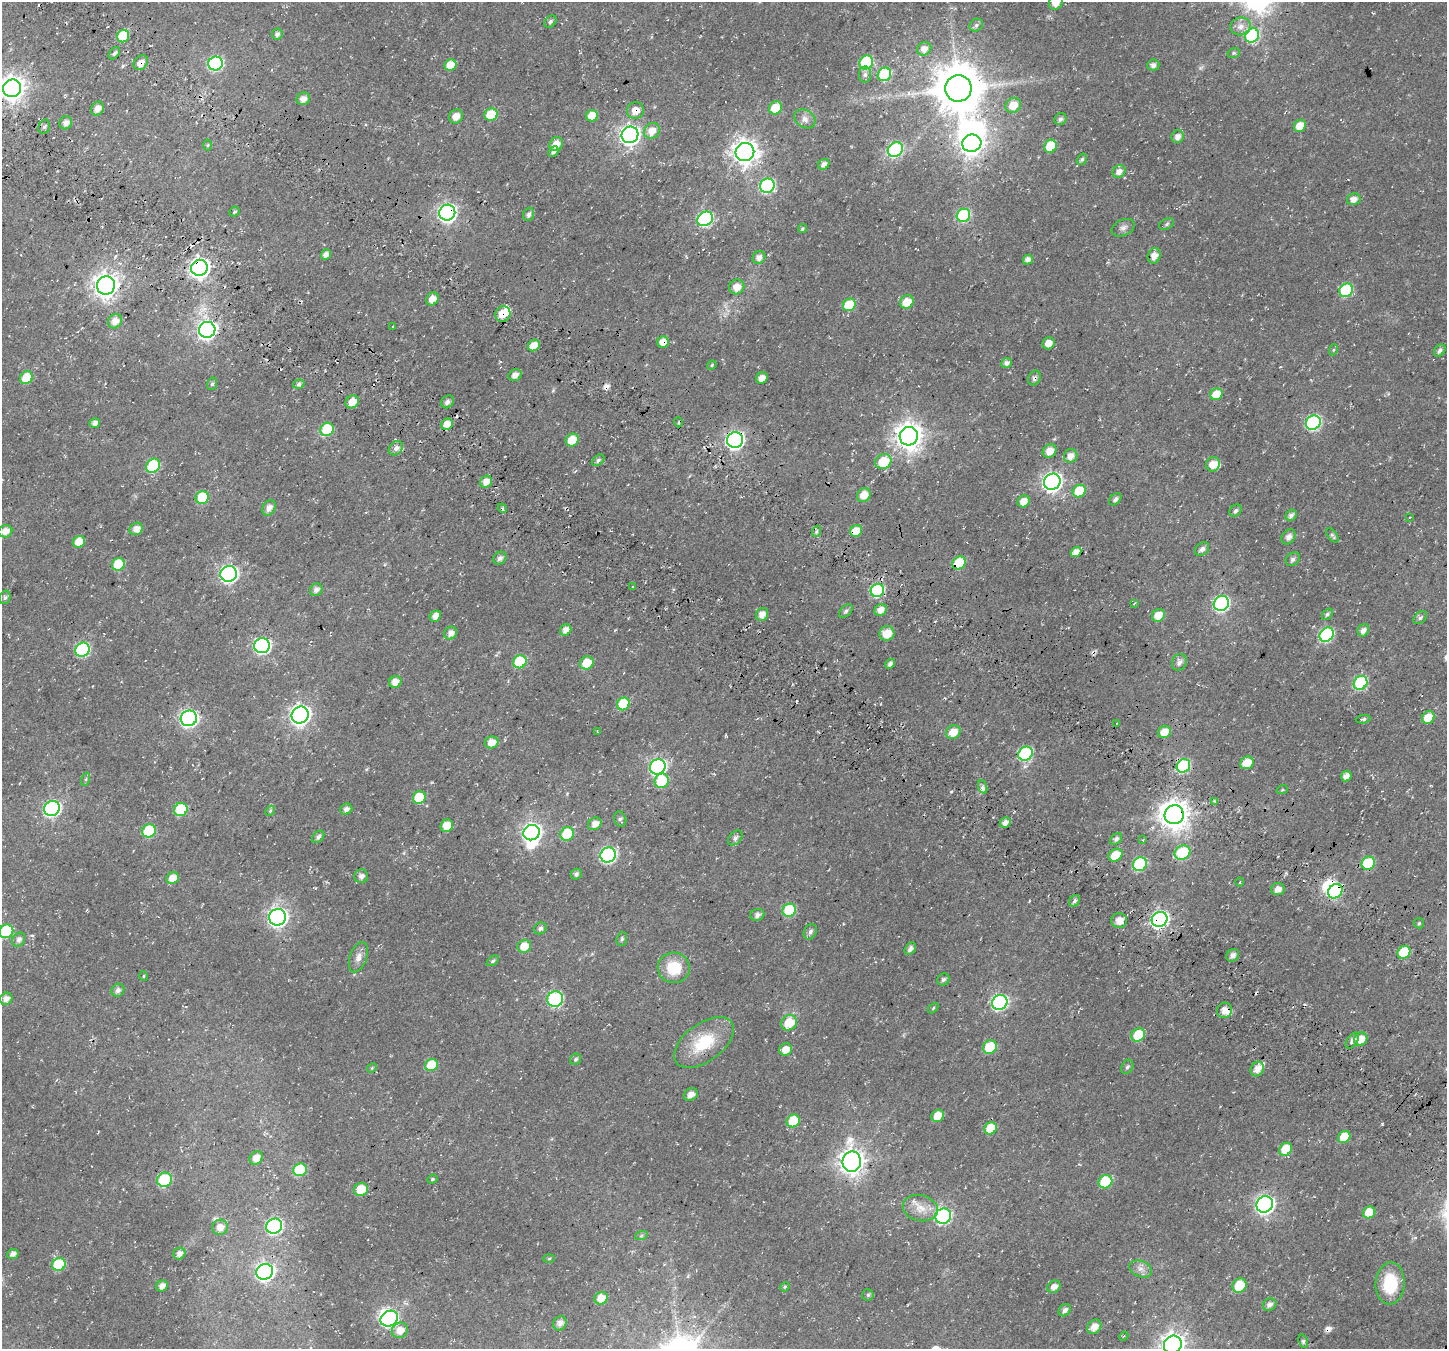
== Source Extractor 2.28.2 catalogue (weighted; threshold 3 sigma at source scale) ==
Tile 11 of 4 x 4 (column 3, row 3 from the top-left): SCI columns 3123-4567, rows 1826-3172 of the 6237 x 6280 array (HDU 1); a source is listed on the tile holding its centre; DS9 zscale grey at full resolution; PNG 1449 x 1351 px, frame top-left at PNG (2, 2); each listed source drawn as its Kron ellipse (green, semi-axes under 4 px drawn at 4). Shown black and unused: <1% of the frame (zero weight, under 3 of 4 exposures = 13% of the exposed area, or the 3 px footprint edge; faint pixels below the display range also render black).
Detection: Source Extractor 2.28.2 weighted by HDU 2 'WHT'; one run over the whole footprint, this tile lists its part. Background 0.0184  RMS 0.0048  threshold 0.0215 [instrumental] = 3 sigma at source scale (4.5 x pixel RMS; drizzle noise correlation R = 1.50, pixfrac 1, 0.0396/0.0396 arcsec/px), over >= 5 px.
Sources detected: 301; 1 too faint to see at this stretch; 4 inside a brighter object's white glare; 8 cosmic-ray / hot-pixel residue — neither listed nor drawn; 6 inside a brighter listed object's ellipse — not listed separately; the other 282 listed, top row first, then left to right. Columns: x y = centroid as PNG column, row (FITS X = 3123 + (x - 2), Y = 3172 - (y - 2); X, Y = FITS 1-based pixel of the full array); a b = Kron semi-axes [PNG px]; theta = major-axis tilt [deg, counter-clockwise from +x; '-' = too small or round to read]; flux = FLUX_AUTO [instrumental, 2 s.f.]
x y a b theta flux
1056 2 8 6 52 4.1
550 22 7 5 46 1.1
976 25 7 6 - 1.2
1241 26 10 9 - 3.4
277 34 5 5 - 1.5
1252 35 7 6 - 47
123 36 6 6 - 20
924 49 7 6 - 3.5
114 53 7 4 50 1
1234 53 6 5 - 0.73
866 62 7 6 - 37
141 63 8 6 44 3.4
215 64 7 7 - 61
451 65 6 5 - 8.3
1153 65 6 5 - 1.8
884 74 7 6 - 24
865 75 8 6 89 1.4
12 88 9 8 - 470
958 88 13 13 - 2200
303 99 7 6 - 3.1
1013 105 8 7 - 6.6
776 108 7 6 - 11
97 109 7 6 - 2.7
635 111 8 8 - 4.4
491 115 7 6 - 13
456 116 7 6 - 3.8
592 116 6 6 - 7.8
805 119 11 8 -33 2.6
1060 119 6 5 - 1.5
66 123 7 6 - 2.4
1300 126 6 5 - 7.4
44 127 7 5 72 1.2
652 131 8 7 - 5.2
630 135 8 8 - 230
1178 137 6 6 - 3.1
972 143 9 8 - 270
556 144 7 6 - 5.3
208 145 5 3 - 0.48
1050 146 7 6 - 14
895 149 8 7 - 43
553 152 6 4 47 1.4
745 152 9 9 - 420
1082 159 6 4 56 0.89
824 164 6 5 - 1.8
1119 171 7 6 - 3.1
767 186 7 7 - 63
1354 199 7 6 - 3.3
234 212 5 4 - 0.7
447 213 8 7 - 180
529 214 7 5 69 1.6
963 215 7 6 - 42
705 219 8 6 33 71
1167 224 8 5 29 1
1123 228 12 8 27 2
802 229 5 4 - 0.72
326 255 5 5 - 2.4
1154 256 8 6 68 3.6
759 257 7 6 - 2.6
1028 259 5 4 - 2.2
199 268 8 8 - 260
106 285 9 9 - 420
737 287 8 7 - 4.8
1346 290 7 6 - 41
432 299 7 6 - 4.2
907 302 7 6 - 8.5
849 305 7 6 - 17
503 314 8 7 - 6.7
115 321 7 6 - 4.2
393 326 3 2 - 0.39
207 330 8 8 - 200
663 342 6 5 - 5.4
1048 343 6 6 - 4
534 345 6 5 - 5.7
1333 350 5 3 - 0.57
1440 350 7 5 55 1.6
1006 363 5 5 - 2
712 365 5 4 - 0.56
515 375 7 5 37 2.8
26 378 7 6 - 9.7
762 378 6 5 - 3
1034 378 8 6 66 1.4
212 384 6 5 - 0.97
299 384 6 4 19 0.98
1216 394 6 5 - 8.9
352 402 7 6 - 5.4
448 402 7 6 - 1.4
678 422 5 3 - 0.51
95 423 5 5 - 1.9
1313 423 8 7 - 81
447 424 6 5 - 5.1
327 429 7 6 - 21
909 436 9 9 - 500
572 440 7 6 - 9.9
735 440 8 7 - 160
396 448 8 6 48 2.2
1049 451 7 6 - 4.8
1071 456 7 6 - 3.6
598 460 7 4 39 1.2
883 462 8 7 - 14
1213 464 7 6 - 4.8
153 466 8 6 46 30
486 482 6 5 - 5.1
1052 482 8 8 - 190
1079 491 7 6 - 14
864 495 7 6 - 6.1
202 497 7 6 - 20
1115 499 7 5 45 1.3
1024 501 6 5 - 4.7
269 508 8 6 62 3.1
502 508 5 4 - 0.62
1235 511 7 5 44 1.2
1291 515 6 5 - 1.9
1410 517 3 2 - 0.34
136 529 7 6 - 3.4
5 531 7 6 - 4
817 531 5 3 - 0.85
856 531 6 5 - 8.9
1332 535 8 4 -52 0.9
1288 537 8 6 55 2.3
79 542 6 5 - 7.2
1202 549 8 6 43 2
1076 552 5 4 - 3.2
500 558 7 6 - 1.8
1293 559 8 6 42 1.6
959 563 7 6 - 20
118 564 7 6 - 15
229 574 8 8 - 150
633 587 4 3 - 0.61
316 590 6 6 - 2.3
877 590 7 6 - 52
5 597 7 5 74 1.2
1221 603 8 7 - 85
1134 604 4 3 - 0.4
881 610 6 5 - 3.9
846 611 8 5 46 1.1
1327 614 6 4 53 1
762 615 7 6 - 4.1
1158 615 7 6 - 6.5
435 616 6 5 - 3.2
1420 618 8 5 39 1.1
566 630 6 5 - 3.3
1363 630 6 5 - 2.6
451 633 7 6 - 2.7
887 633 7 7 - 7.2
1327 635 8 6 44 62
262 646 8 7 - 120
82 650 7 6 - 53
520 662 7 6 - 27
1179 662 8 7 - 2.3
587 663 7 6 - 9.4
890 664 6 4 46 1.7
395 682 6 5 - 3.9
1361 683 7 6 - 42
623 704 7 6 - 20
300 715 8 8 - 260
1428 717 7 6 - 8.5
189 718 8 7 - 140
1363 719 7 3 7 0.91
1117 723 3 2 - 0.28
597 731 3 2 - 0.3
953 732 7 6 - 6
1164 732 7 6 - 6
492 742 7 6 - 5.4
1025 754 7 6 - 54
1247 763 7 6 - 8
1183 766 7 6 - 45
658 767 8 7 - 110
1346 776 5 5 - 3.2
86 779 7 4 72 0.75
662 781 7 7 - 17
983 787 7 4 -71 1.2
1282 790 6 3 19 0.5
419 797 6 6 - 16
1215 801 4 3 - 0.71
52 808 8 7 - 110
181 809 7 6 - 23
346 809 6 5 - 1.8
270 811 5 4 - 0.61
1174 815 10 9 - 660
620 819 8 6 -71 1.1
1005 823 6 5 - 2.5
595 824 7 5 37 3.1
447 826 6 6 - 7.1
149 831 7 6 - 27
531 833 8 7 - 170
567 834 7 6 - 19
318 837 7 5 46 1.4
735 838 8 6 47 1.7
1116 839 7 5 45 1.5
1143 840 3 3 - 0.34
1182 853 8 7 - 24
608 855 8 7 - 97
1115 855 7 6 - 9.8
1368 863 7 6 - 24
1140 864 7 6 - 38
576 874 5 5 - 1.4
361 876 7 7 - 2
172 878 6 5 - 4.7
1240 882 4 3 - 0.32
1278 889 7 6 - 2.9
1335 891 8 6 45 46
1074 901 6 5 - 1.2
789 910 7 6 - 26
757 915 7 6 - 1.8
278 917 8 8 - 210
1159 919 8 7 - 160
1119 921 8 7 - 4.1
1419 923 5 5 - 0.68
540 928 7 5 32 1.2
6 931 7 6 - 31
810 932 8 6 63 1.7
622 939 7 5 75 0.93
19 940 7 6 - 1.8
524 946 7 6 - 7.3
910 949 7 5 56 1.6
1404 952 7 6 - 19
1233 955 7 5 42 2.5
358 957 16 8 69 3.2
493 961 6 4 37 0.84
674 968 16 15 - 14
143 976 5 3 - 0.45
943 979 6 5 - 1.3
118 990 7 6 - 1.8
6 999 6 6 - 2.4
555 999 8 7 - 67
1000 1002 8 7 - 94
933 1008 6 3 47 0.52
1224 1010 8 7 - 3.7
789 1023 8 7 - 12
1138 1035 7 6 - 15
1361 1039 7 6 - 5.9
1352 1041 9 5 55 1.8
704 1042 34 19 36 21
990 1047 7 6 - 20
786 1049 6 6 - 4.8
576 1059 6 5 - 0.96
431 1065 7 6 - 13
1127 1067 8 5 60 1.1
372 1068 5 4 - 0.52
1257 1069 8 6 55 4.1
691 1095 7 6 - 2.8
938 1116 6 5 - 8.6
793 1121 7 6 - 16
991 1128 6 5 - 11
1344 1137 7 5 39 10
1286 1149 7 6 - 11
256 1158 7 6 - 4.2
852 1162 10 9 - 420
300 1170 7 6 - 31
432 1179 5 4 - 0.65
165 1180 7 7 - 36
1105 1182 7 6 - 23
361 1189 7 6 - 12
1265 1204 8 8 - 160
920 1208 18 13 -13 6.6
1369 1212 6 5 - 9.6
943 1216 8 7 - 81
274 1226 8 7 - 87
220 1227 8 7 - 4
641 1236 6 4 19 0.69
13 1254 6 5 - 2
179 1254 6 5 - 2.4
549 1258 6 4 2 0.45
59 1264 7 6 - 26
1141 1269 12 8 -23 2.8
265 1272 8 7 - 160
1390 1283 21 14 87 19
1239 1285 7 7 - 13
162 1286 6 5 - 2.5
785 1287 5 4 - 0.52
1054 1287 7 5 36 2.8
868 1295 6 5 - 0.81
601 1298 7 6 - 6.5
1270 1304 7 5 31 2
1065 1310 7 5 46 1.9
389 1319 9 7 32 99
560 1323 7 6 - 2.7
1094 1327 8 6 50 3.9
400 1330 8 7 - 4.7
1124 1336 5 3 - 0.4
1303 1341 7 4 -71 0.94
1173 1345 9 8 - 350
Overlapping masked pixels (flux is a lower limit): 19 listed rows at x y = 123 36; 141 63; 12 88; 635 111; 447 213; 199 268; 106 285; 503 314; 663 342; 1034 378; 735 440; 856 531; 959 563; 877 590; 1174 815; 1368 863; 1335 891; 1159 919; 1224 1010
Isophote crosses this tile's border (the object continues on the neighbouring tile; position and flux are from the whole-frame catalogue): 4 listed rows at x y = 1056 2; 12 88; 6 931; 1173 1345